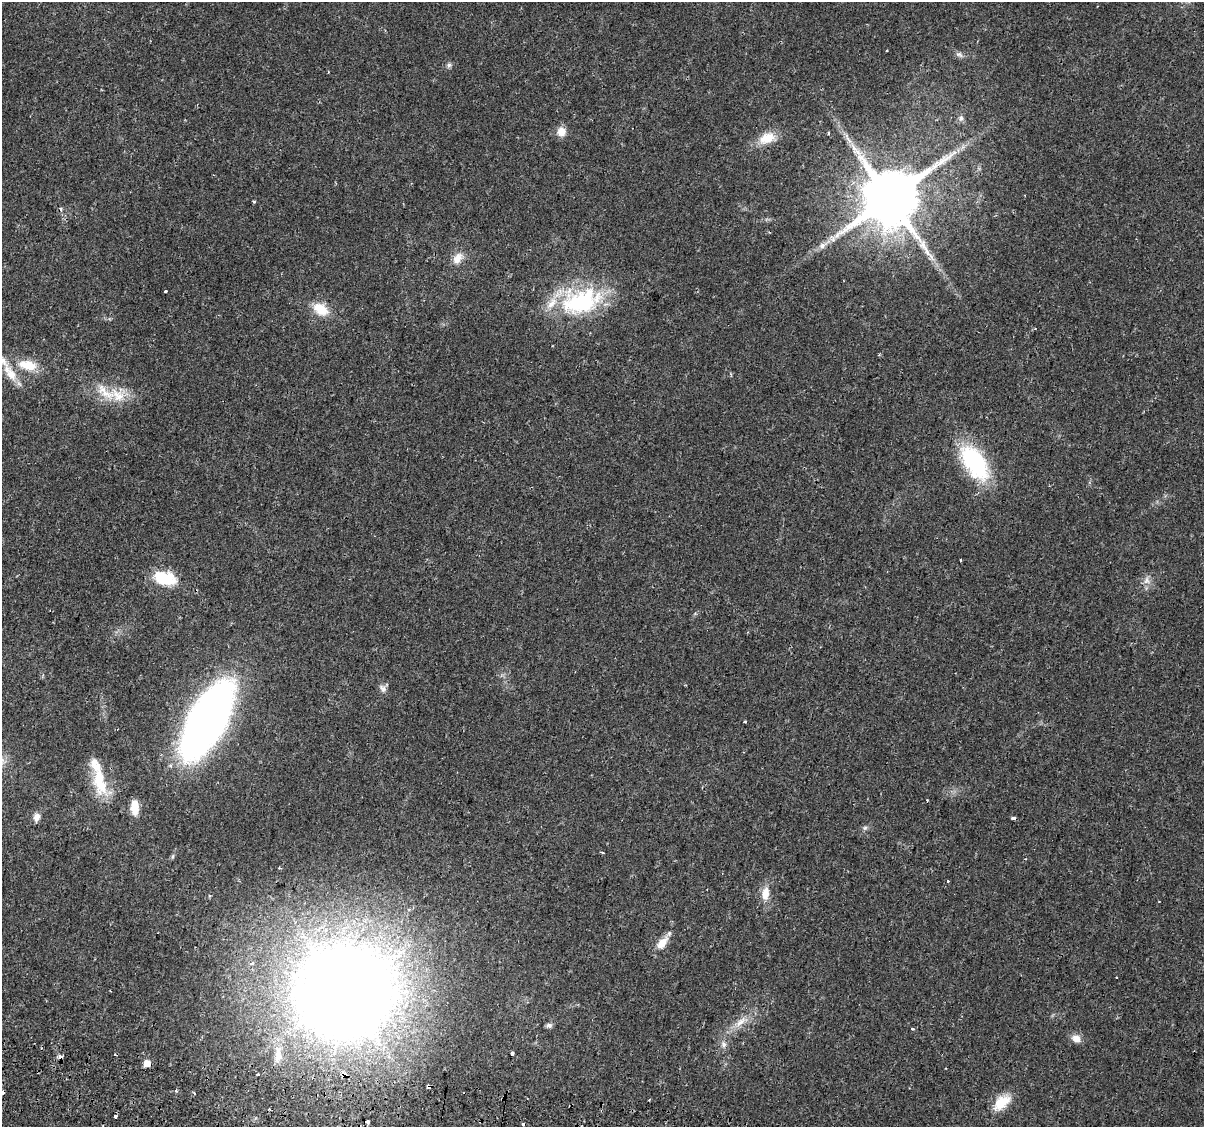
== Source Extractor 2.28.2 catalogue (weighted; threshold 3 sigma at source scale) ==
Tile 7 of 4 x 4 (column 3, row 2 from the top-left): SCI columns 2465-3666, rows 2538-3662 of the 4939 x 5131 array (HDU 1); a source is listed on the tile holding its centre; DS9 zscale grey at full resolution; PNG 1206 x 1129 px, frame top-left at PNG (2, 2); no overlay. Shown black and unused: <1% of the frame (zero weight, under 2 of 3 exposures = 5% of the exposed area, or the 3 px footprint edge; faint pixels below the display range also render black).
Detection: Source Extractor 2.28.2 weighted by HDU 2 'WHT'; one run over the whole footprint, this tile lists its part. Background 0.0261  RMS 0.0029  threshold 0.0132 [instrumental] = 3 sigma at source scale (4.5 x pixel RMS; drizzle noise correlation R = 1.50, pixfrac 1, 0.0396/0.0396 arcsec/px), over >= 5 px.
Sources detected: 68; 6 cosmic-ray / hot-pixel residue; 1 long thin detection or spike segment (spike, bleed or trail) — not listed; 5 inside a brighter listed object's ellipse — not listed separately; the other 56 listed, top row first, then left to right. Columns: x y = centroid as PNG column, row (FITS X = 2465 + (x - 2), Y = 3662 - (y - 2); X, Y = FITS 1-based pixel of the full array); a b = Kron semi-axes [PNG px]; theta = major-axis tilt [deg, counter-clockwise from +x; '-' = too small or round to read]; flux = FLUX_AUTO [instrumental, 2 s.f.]
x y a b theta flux
886 51 3 2 - 0.38
959 54 10 6 -28 1.1
449 65 8 5 75 0.69
961 118 8 6 80 0.94
561 132 11 10 - 2.8
828 133 5 3 - 0.28
767 138 23 14 20 5.5
890 198 16 14 60 2500
254 202 3 3 - 0.44
833 239 7 6 - 1.1
822 246 6 5 - 1.5
457 258 17 10 61 3.1
165 291 3 3 - 1.7
581 301 55 32 14 31
321 309 19 12 -33 5.9
27 365 28 13 -12 6.7
10 373 27 11 -55 5.2
105 392 34 13 -39 6.8
974 461 39 19 -54 31
960 560 3 2 - 0.26
165 578 27 15 -14 9.6
1147 580 11 8 82 1.7
383 688 12 7 -48 1.3
207 720 47 21 60 360
745 722 3 3 - 0.6
100 781 42 16 -79 11
927 800 3 2 - 0.25
134 807 15 8 -90 4
36 817 11 8 74 1.7
1013 818 5 3 - 0.57
865 828 7 5 43 0.63
602 852 3 3 - 0.6
173 856 6 4 71 0.43
279 868 3 3 - 0.36
947 881 3 3 - 0.67
765 893 16 10 83 3.6
662 943 19 9 50 3.7
1116 977 3 2 - 0.37
344 992 41 39 9 1400
741 1022 20 8 40 3.4
549 1025 8 6 3 0.76
912 1029 3 3 - 1.1
1076 1038 12 9 -21 2.1
724 1044 10 7 -79 1.3
512 1053 3 3 - 2.9
278 1055 27 9 83 3.7
147 1063 5 5 - 3.3
258 1074 3 2 - 1.2
344 1074 7 6 - 1.3
428 1087 4 3 - 2.2
176 1091 4 3 - 0.5
2 1092 3 3 - 1.8
649 1099 3 2 - 0.29
1002 1102 25 13 41 6.2
115 1116 3 3 - 10
367 1121 4 3 - 2.8
Overlapping masked pixels (flux is a lower limit): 4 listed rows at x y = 344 1074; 428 1087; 2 1092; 367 1121
Isophote crosses this tile's border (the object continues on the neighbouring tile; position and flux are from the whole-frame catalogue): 1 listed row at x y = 2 1092